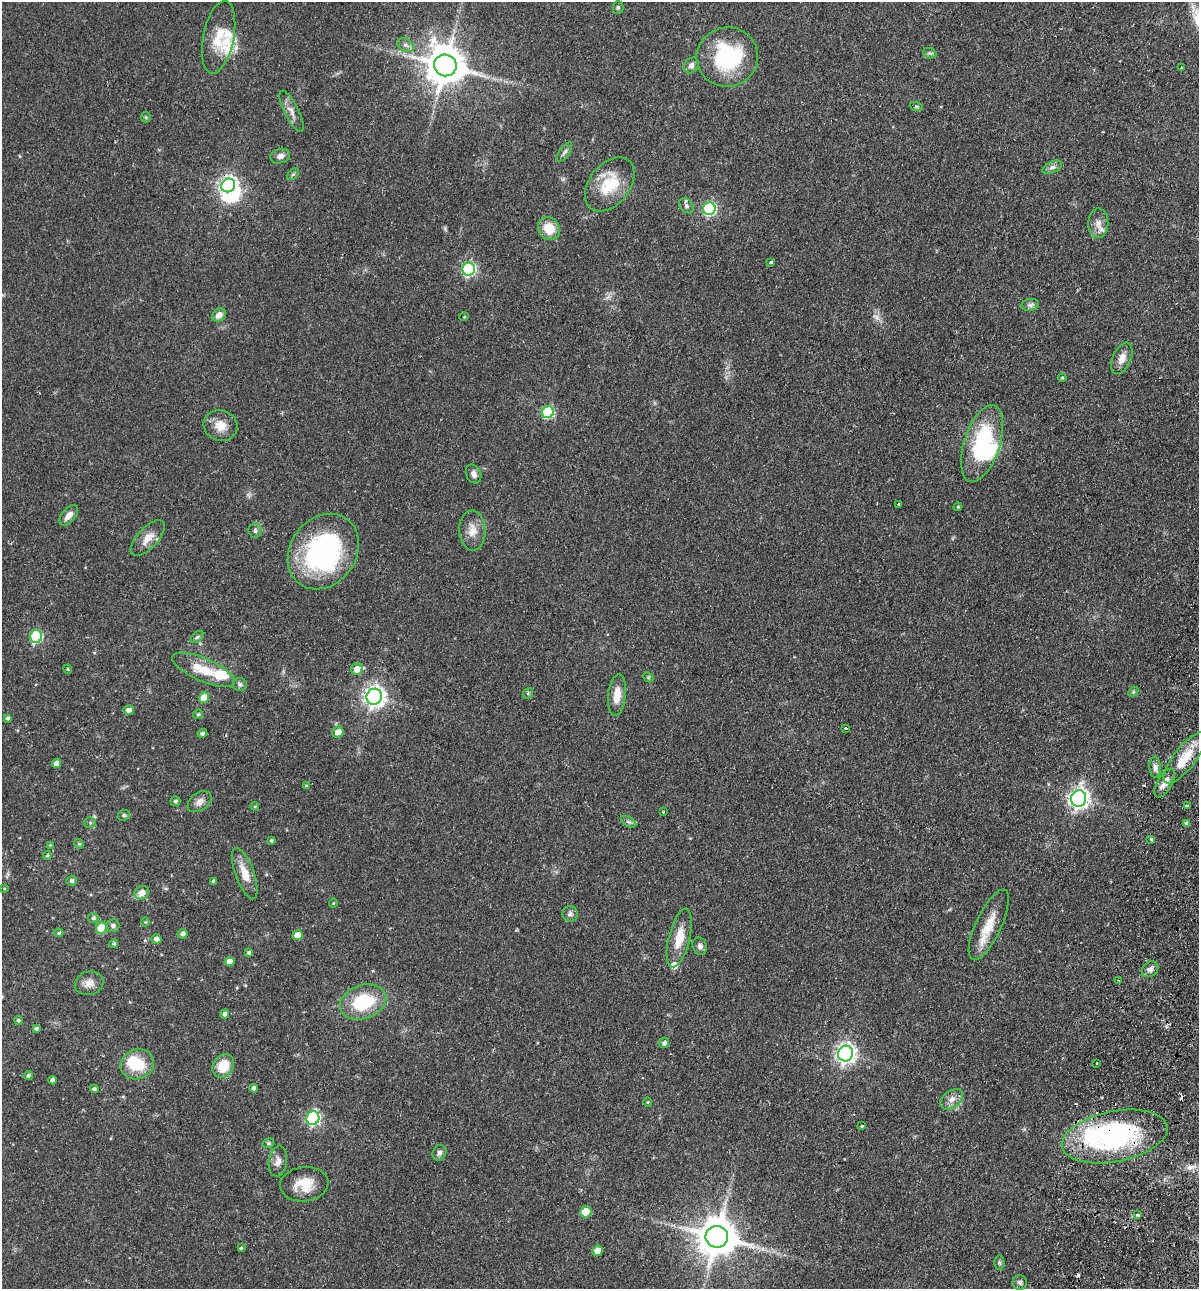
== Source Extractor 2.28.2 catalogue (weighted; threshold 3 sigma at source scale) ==
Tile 6 of 4 x 4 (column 2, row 2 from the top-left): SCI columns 1505-2701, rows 2593-3879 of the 5280 x 5184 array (HDU 1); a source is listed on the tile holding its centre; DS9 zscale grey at full resolution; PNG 1201 x 1291 px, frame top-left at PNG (2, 2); each listed source drawn as its Kron ellipse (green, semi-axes under 4 px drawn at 4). Shown black and unused: <1% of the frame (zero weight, under 2 of 3 exposures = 3% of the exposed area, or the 3 px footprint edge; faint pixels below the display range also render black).
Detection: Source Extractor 2.28.2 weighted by HDU 2 'WHT'; one run over the whole footprint, this tile lists its part. Background 0.0641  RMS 0.0053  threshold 0.024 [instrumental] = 3 sigma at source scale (4.5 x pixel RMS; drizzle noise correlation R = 1.50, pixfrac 1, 0.05/0.05 arcsec/px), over >= 5 px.
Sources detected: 146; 1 too faint to see at this stretch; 4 inside a brighter object's white glare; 5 cosmic-ray / hot-pixel residue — neither listed nor drawn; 6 inside a brighter listed object's ellipse — not listed separately; the other 130 listed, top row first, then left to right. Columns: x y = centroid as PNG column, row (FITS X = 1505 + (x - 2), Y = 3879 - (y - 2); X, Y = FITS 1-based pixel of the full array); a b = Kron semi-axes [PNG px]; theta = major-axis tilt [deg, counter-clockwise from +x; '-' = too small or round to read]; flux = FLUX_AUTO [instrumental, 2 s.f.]
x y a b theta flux
618 8 6 5 - 0.94
219 37 37 15 79 14
405 45 9 6 -26 1.9
930 53 7 5 -21 0.93
727 57 31 30 - 47
445 65 11 10 - 1600
691 65 8 6 55 2.3
1181 68 3 2 - 1.4
916 106 6 4 -20 0.79
291 111 23 7 -63 4
146 117 5 5 - 0.71
565 152 11 5 55 1.5
280 156 10 7 17 2.9
1052 167 10 5 24 1.8
293 174 7 4 44 0.95
610 184 30 20 52 19
228 185 7 6 - 190
686 206 8 6 -47 1.6
709 209 6 6 - 70
1098 223 15 10 89 4.4
549 228 12 10 -51 9.6
771 262 3 3 - 1.6
469 269 6 6 - 76
1030 305 9 6 9 1.7
219 315 8 6 38 3.1
464 317 5 3 - 0.42
1122 358 17 9 66 4.5
1062 378 4 3 - 0.46
548 412 6 6 - 46
221 426 17 15 -21 6.8
982 444 40 18 72 48
473 474 10 7 -64 2.4
899 505 3 3 - 0.8
958 507 4 3 - 0.55
69 515 12 6 49 3.7
255 530 7 6 - 1.4
472 530 20 13 -88 6.3
148 538 22 10 47 6.1
323 551 40 33 54 93
36 636 6 6 - 52
197 637 7 4 44 0.91
68 669 4 4 - 0.56
357 669 6 5 - 6.5
204 670 34 11 -24 13
648 677 6 4 -45 0.64
240 685 7 6 - 1.3
1133 692 6 4 45 0.71
528 693 6 4 49 0.69
617 695 21 9 84 7.8
374 697 8 7 - 290
204 698 5 5 - 9.1
129 710 5 4 - 2.5
198 714 5 4 - 0.87
8 718 3 3 - 1.1
846 728 3 2 - 0.7
338 732 6 5 - 4.8
202 733 5 4 - 1.4
1185 758 31 11 52 13
56 763 5 4 - 3.5
1155 767 11 6 -86 2.3
1164 783 16 7 60 4.2
306 786 4 4 - 0.71
1079 798 8 7 - 250
175 801 5 5 - 1.2
200 802 13 9 35 3.1
1187 805 4 3 - 8.2
255 806 4 4 - 0.65
663 812 3 3 - 0.55
124 815 6 5 - 1.2
629 822 8 5 -31 1.2
90 823 6 5 - 0.96
1187 823 4 4 - 1.6
1151 839 3 3 - 0.88
271 840 4 3 - 0.76
79 844 5 4 - 0.63
50 845 4 3 - 0.39
47 855 4 3 - 0.64
245 874 27 9 -70 8.3
72 881 5 5 - 1.3
213 882 3 3 - 1.2
4 888 4 3 - 0.44
142 893 7 6 - 4.5
333 903 4 4 - 0.5
570 914 8 7 - 1.8
93 918 5 5 - 1.3
145 922 4 4 - 0.54
113 925 6 6 - 1.9
989 925 38 12 65 13
101 928 6 5 - 18
59 933 5 4 - 0.76
183 934 5 5 - 1.6
298 935 5 5 - 5.9
679 938 30 10 76 10
156 939 5 4 - 2.4
114 943 4 4 - 0.85
700 946 9 7 -66 1.9
249 953 4 4 - 1.3
230 962 5 4 - 5.1
1150 969 9 7 41 2.3
1119 980 3 2 - 0.66
89 983 14 11 16 4.6
363 1002 24 17 19 29
225 1014 5 4 - 1.7
18 1020 5 4 - 0.87
36 1028 4 4 - 1.1
664 1043 5 5 - 1.7
846 1054 8 7 - 250
1096 1063 3 2 - 0.55
137 1064 17 14 22 16
223 1066 12 10 56 11
28 1075 4 4 - 1
53 1080 4 4 - 1.9
254 1088 4 4 - 1.6
94 1089 4 4 - 1.1
952 1099 13 8 38 3.5
647 1102 5 3 - 0.42
313 1118 7 6 - 90
862 1126 3 3 - 1.4
1115 1137 53 25 11 83
268 1143 6 4 21 0.84
439 1153 8 6 63 1.6
278 1161 15 9 82 3.5
304 1184 24 17 6 11
586 1212 5 5 - 14
1138 1215 3 3 - 2.4
717 1237 11 11 - 1700
241 1248 4 3 - 0.89
597 1251 5 5 - 5.2
999 1263 7 5 -87 0.92
1020 1283 7 7 - 1.4
Overlapping masked pixels (flux is a lower limit): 3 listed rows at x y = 228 185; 1185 758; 1115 1137